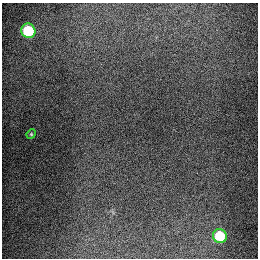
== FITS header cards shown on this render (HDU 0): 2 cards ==
NAXIS1  =                  256
NAXIS2  =                  256

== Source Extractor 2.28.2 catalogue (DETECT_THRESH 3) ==
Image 256 x 256 px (HDU 0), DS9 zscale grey, 1 PNG px = 1 image px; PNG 260 x 260 px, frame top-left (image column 1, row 256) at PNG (2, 3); each listed source drawn as its Kron ellipse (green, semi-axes under 4 px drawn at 4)
Background 1280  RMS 26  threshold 78.2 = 3 sigma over >= 5 px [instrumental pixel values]
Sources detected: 3; all 3 listed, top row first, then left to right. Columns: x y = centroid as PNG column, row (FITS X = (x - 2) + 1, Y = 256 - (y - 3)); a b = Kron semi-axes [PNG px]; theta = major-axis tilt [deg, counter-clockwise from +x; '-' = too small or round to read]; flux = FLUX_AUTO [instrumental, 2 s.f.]
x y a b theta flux
28 31 7 7 - 94000
31 134 5 4 - 2100
220 236 7 6 - 70000